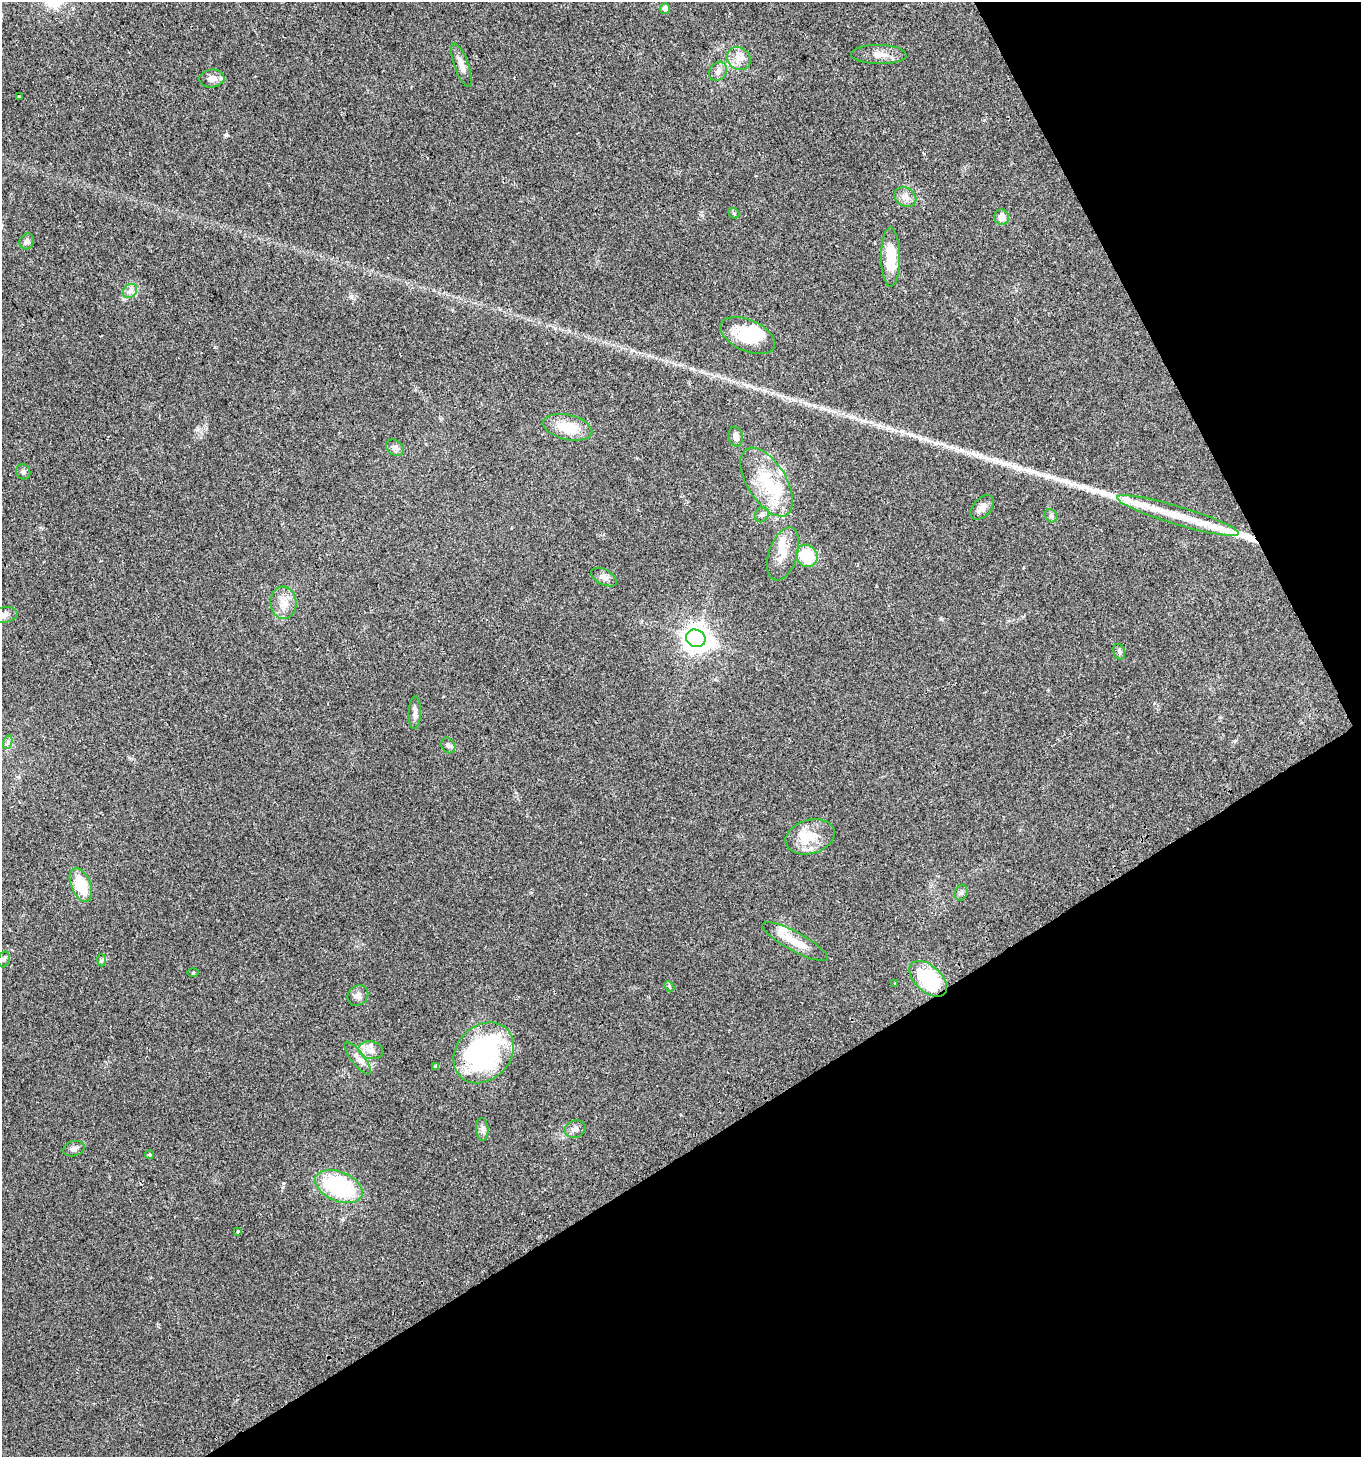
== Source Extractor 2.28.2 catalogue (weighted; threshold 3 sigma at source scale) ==
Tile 12 of 4 x 4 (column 4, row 3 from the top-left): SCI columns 4204-5562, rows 1488-2942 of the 5747 x 5880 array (HDU 1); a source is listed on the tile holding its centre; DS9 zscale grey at full resolution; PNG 1363 x 1459 px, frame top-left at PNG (2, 2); each listed source drawn as its Kron ellipse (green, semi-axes under 4 px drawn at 4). Shown black and unused: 29% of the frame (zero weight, under 2 of 3 exposures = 2% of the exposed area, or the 3 px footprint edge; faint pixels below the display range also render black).
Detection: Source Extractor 2.28.2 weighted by HDU 2 'WHT'; one run over the whole footprint, this tile lists its part. Background 0.0449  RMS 0.008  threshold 0.036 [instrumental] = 3 sigma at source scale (4.5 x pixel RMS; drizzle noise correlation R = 1.50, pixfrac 1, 0.0396/0.0396 arcsec/px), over >= 5 px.
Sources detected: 66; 2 inside a brighter object's white glare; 4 long thin detections or spike segments (spike, bleed or trail) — neither listed nor drawn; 6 inside a brighter listed object's ellipse — not listed separately; the other 54 listed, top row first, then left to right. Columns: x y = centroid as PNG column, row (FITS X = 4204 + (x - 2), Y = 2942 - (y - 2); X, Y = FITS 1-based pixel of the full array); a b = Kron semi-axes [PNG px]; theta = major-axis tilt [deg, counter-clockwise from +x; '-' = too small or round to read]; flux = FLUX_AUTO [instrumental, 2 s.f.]
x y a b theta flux
665 8 5 5 - 4.6
879 55 28 9 -1 8.8
739 59 12 11 - 7.8
461 65 23 7 -70 7.1
718 71 10 8 52 3.9
212 79 12 9 5 5.8
19 96 3 3 - 3.8
905 197 11 9 -33 4.9
734 213 6 5 - 1
1002 217 8 7 - 6.1
27 241 8 7 - 2.5
891 257 29 9 -89 23
130 291 8 6 44 2.9
748 336 29 15 -24 32
568 427 25 12 -13 21
736 437 10 7 -80 4.8
395 448 10 7 -38 2.8
23 472 8 7 - 2.2
767 482 38 19 -58 37
982 507 14 9 48 5.3
762 515 8 6 59 2.2
1051 516 7 5 -46 1.9
1178 516 64 9 -17 22
783 554 28 14 72 13
807 556 11 10 - 28
604 577 14 7 -28 4
283 603 16 13 -87 9.5
4 615 13 7 11 3.8
696 638 10 8 -21 780
1119 652 8 5 -71 1.7
415 713 16 6 89 4.1
8 742 7 4 72 1.9
448 745 8 6 -57 2
810 837 25 17 15 18
81 885 18 9 -68 24
961 893 8 6 71 2.1
795 942 37 9 -28 15
4 959 8 5 73 1.8
101 960 6 4 88 1.2
193 973 6 4 1 0.77
928 979 22 13 -42 48
895 983 3 3 - 2.2
669 986 6 4 -48 0.98
358 996 11 9 41 3.8
371 1050 12 8 -11 5.7
484 1053 33 27 47 140
357 1058 20 6 -52 4.9
436 1067 3 3 - 1.4
482 1129 11 6 -84 3.2
575 1129 10 8 16 4.1
74 1149 11 7 15 3.4
150 1154 4 4 - 1
339 1187 25 14 -23 72
238 1231 4 3 - 1.6
Overlapping masked pixels (flux is a lower limit): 1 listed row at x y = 928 979
Isophote crosses this tile's border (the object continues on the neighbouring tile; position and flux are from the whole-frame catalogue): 1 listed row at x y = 4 615
Unlisted compact peaks at least as high as the median listed source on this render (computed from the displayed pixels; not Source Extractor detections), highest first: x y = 226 135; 283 1183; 941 619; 351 296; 197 430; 924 154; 215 347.